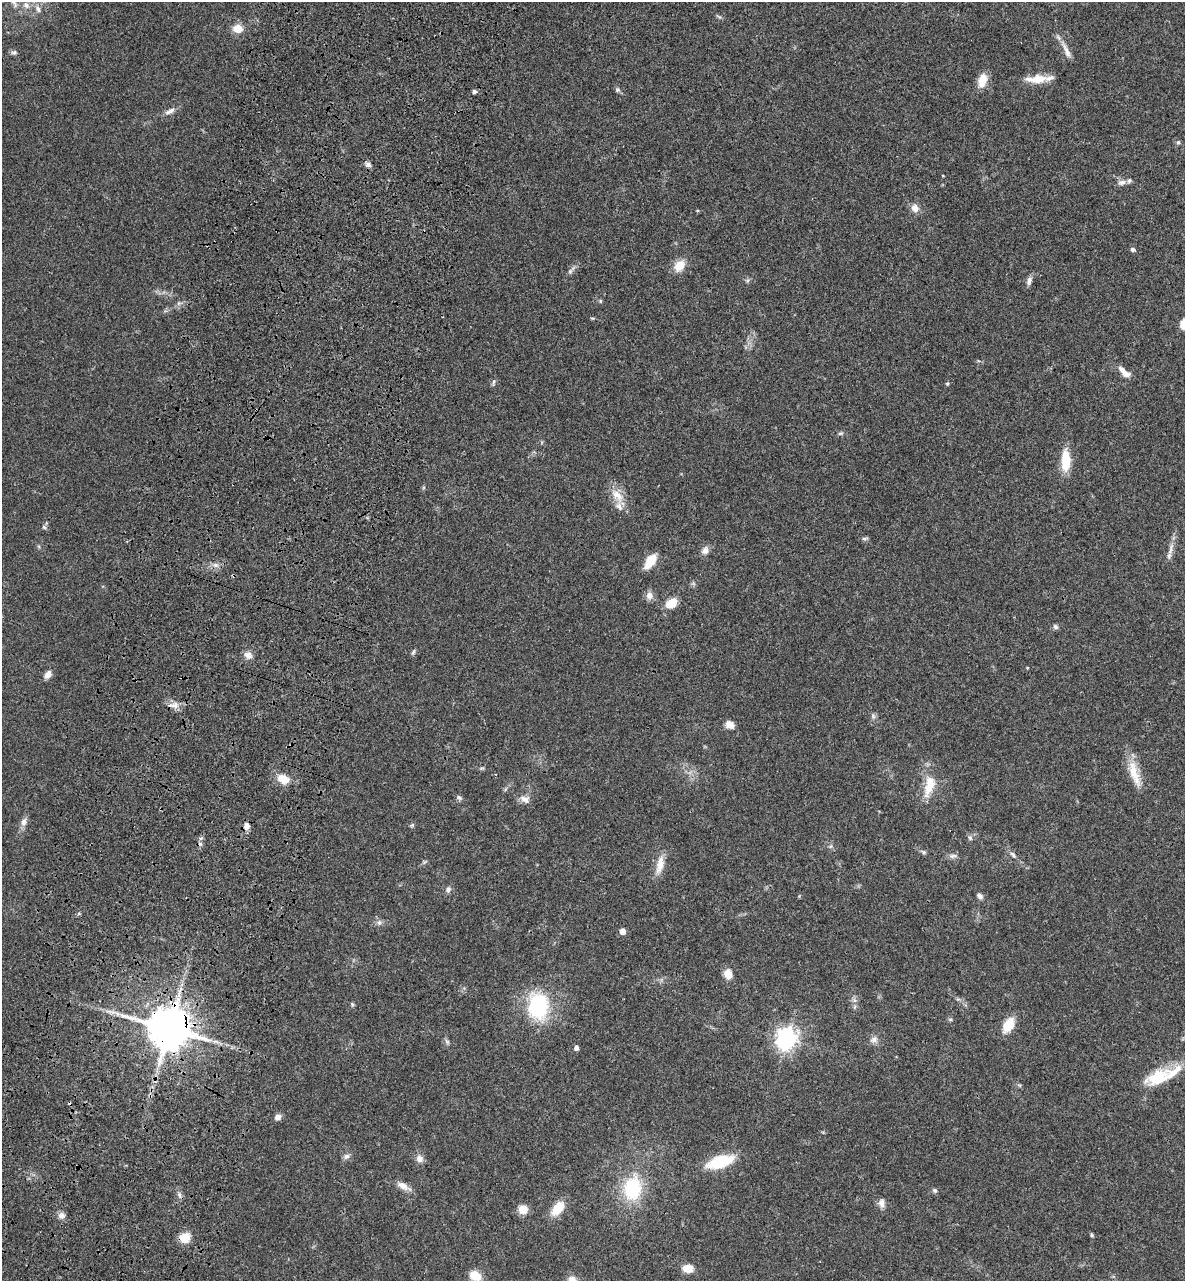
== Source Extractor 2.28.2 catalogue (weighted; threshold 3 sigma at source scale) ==
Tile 7 of 4 x 4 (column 3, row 2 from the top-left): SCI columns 2690-3872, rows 2749-4027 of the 5496 x 5492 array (HDU 1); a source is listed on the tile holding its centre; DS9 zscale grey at full resolution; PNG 1187 x 1283 px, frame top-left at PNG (2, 2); no overlay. Shown black and unused: <1% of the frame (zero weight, under 3 of 4 exposures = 13% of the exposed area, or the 3 px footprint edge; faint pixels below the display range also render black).
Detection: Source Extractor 2.28.2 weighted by HDU 2 'WHT'; one run over the whole footprint, this tile lists its part. Background 0.0647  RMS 0.0058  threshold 0.0259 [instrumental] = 3 sigma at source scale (4.5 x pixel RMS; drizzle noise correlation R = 1.50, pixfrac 1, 0.05/0.05 arcsec/px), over >= 5 px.
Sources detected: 103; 2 cosmic-ray / hot-pixel residue — not listed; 6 inside a brighter listed object's ellipse — not listed separately; the other 95 listed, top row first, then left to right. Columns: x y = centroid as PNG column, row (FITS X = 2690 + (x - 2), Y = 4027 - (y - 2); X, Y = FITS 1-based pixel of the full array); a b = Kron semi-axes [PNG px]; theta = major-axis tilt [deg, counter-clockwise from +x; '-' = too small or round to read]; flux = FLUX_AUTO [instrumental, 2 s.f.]
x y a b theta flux
14 4 14 6 -59 2.7
26 5 11 8 -41 3.5
38 9 10 6 -68 2.4
719 16 9 3 -22 0.85
237 28 9 8 - 8.7
1066 50 29 6 -64 4.7
14 52 8 6 1 1.5
1039 79 16 14 -19 6.6
982 80 16 9 71 7.7
617 90 6 6 - 1.2
474 92 4 4 - 1.9
170 111 16 7 28 3.2
1178 142 6 5 - 1
368 165 8 6 -30 1.8
943 176 4 2 - 0.42
1122 182 11 7 17 2.8
915 208 11 10 - 3.8
1133 249 5 4 - 1.7
679 266 15 11 50 7.9
570 271 8 6 69 1.4
748 280 7 4 71 0.91
1029 281 12 6 72 2.3
600 301 5 4 - 0.71
179 303 8 6 2 1.7
592 318 6 3 -17 0.58
1183 324 10 6 83 5.8
1122 370 14 7 -54 3.5
494 382 10 4 79 1.2
947 383 5 5 - 0.74
840 433 7 5 20 1
1066 461 22 9 89 16
617 495 27 12 -50 8.9
44 527 6 5 - 0.98
865 539 9 5 4 1.1
1171 549 19 6 76 4
705 550 11 9 54 3.2
650 561 16 8 54 11
215 565 8 6 -21 2.1
649 596 11 9 -87 3.3
671 603 11 7 36 11
1055 627 7 6 - 1.4
413 652 8 5 63 1.1
248 655 11 8 -28 3.2
48 675 10 7 52 3.2
175 705 12 10 12 4.1
873 716 9 6 -88 1.6
729 725 11 9 -27 3.8
482 768 7 5 7 0.86
1133 772 33 13 -76 12
283 779 16 11 -27 8.1
929 786 34 14 73 13
459 797 8 6 -24 1.4
525 799 14 9 -23 3.8
24 822 13 7 71 3
412 825 7 4 45 0.82
246 826 8 7 - 3.2
970 838 7 6 - 1.4
830 846 6 5 - 1.1
924 852 8 5 -27 1.1
1013 855 10 5 -48 1.7
953 856 13 6 6 2
660 865 27 10 77 7.6
448 889 9 7 68 1.9
980 896 7 6 - 1.9
379 923 7 6 - 1.7
622 931 5 5 - 5
728 974 11 9 -75 5.9
854 1000 8 5 -45 1.5
352 1004 6 4 -78 0.82
538 1006 26 20 -85 48
950 1019 6 4 0 0.79
1008 1025 13 8 59 14
169 1028 12 11 - 2600
786 1038 8 7 - 360
874 1039 11 9 30 2.9
447 1042 8 5 -54 1.2
576 1048 5 4 - 2.4
1158 1077 36 18 26 21
1019 1085 7 4 -18 0.8
278 1117 8 6 44 2.6
346 1156 9 7 34 2
420 1159 10 9 - 3.5
720 1162 22 11 18 29
403 1186 19 8 -28 4.6
632 1188 26 19 82 35
935 1191 7 5 -44 1.2
179 1195 10 5 -72 1.7
882 1203 14 8 -82 3.1
523 1209 9 9 - 6.8
557 1209 20 11 52 9.9
61 1215 9 8 - 2.9
1092 1235 6 4 -52 0.81
185 1238 12 11 - 8.2
687 1268 13 9 -6 5.8
475 1276 10 8 -30 12
Overlapping masked pixels (flux is a lower limit): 2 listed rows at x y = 175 705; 169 1028
Isophote crosses this tile's border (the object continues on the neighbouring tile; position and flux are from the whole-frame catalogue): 3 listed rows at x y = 14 4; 1183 324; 475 1276